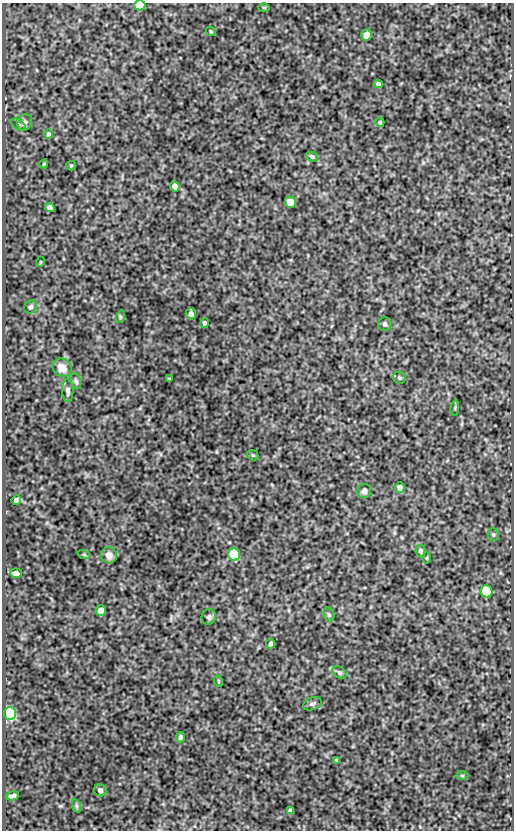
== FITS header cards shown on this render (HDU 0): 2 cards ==
NAXIS1  =                  512
NAXIS2  =                  828

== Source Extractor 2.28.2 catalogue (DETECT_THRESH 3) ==
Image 512 x 828 px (HDU 0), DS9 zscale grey, 1 PNG px = 1 image px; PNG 516 x 832 px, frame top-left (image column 1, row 828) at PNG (2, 3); each listed source drawn as its Kron ellipse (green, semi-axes under 4 px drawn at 4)
Background 87.9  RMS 0.52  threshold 1.57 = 3 sigma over >= 5 px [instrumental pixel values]
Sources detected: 54; all 54 listed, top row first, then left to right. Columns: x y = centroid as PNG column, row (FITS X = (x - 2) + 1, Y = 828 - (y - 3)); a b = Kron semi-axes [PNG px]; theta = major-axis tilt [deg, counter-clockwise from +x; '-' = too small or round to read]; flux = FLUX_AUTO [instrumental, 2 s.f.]
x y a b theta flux
140 5 5 5 - 990
264 8 6 3 -1 34
211 31 5 3 - 32
367 35 5 5 - 330
378 84 4 4 - 95
25 122 8 7 - 100
380 122 4 4 - 57
18 124 8 5 -35 68
48 134 5 4 - 61
312 157 6 4 -25 65
44 164 4 4 - 42
71 166 5 4 - 41
175 186 5 4 - 220
290 202 5 5 - 410
50 208 5 4 - 120
40 262 5 3 - 26
30 307 7 6 - 91
191 314 5 5 - 140
120 317 6 4 73 44
204 323 5 4 - 81
385 324 7 6 - 77
62 368 10 8 -41 380
399 378 6 5 - 56
169 379 4 3 - 39
76 381 8 5 -74 77
68 390 11 5 -88 150
455 408 8 3 85 47
253 455 5 5 - 46
400 487 5 4 - 150
364 491 7 6 - 130
16 500 5 4 - 160
493 534 6 5 - 62
421 551 6 5 - 77
84 555 6 4 -19 41
109 555 8 8 - 230
234 555 6 6 - 1900
427 558 5 3 - 34
16 573 6 5 - 150
487 591 6 6 - 1800
101 611 5 5 - 480
329 615 7 5 -73 71
209 617 8 7 - 87
271 644 5 4 - 110
339 672 8 5 -39 96
218 681 6 3 -72 31
312 704 10 6 21 90
10 713 6 6 - 8500
181 737 5 4 - 89
337 760 4 3 - 43
462 775 6 4 -2 48
100 790 6 6 - 97
12 796 6 4 10 100
77 806 7 4 -71 51
290 810 4 4 - 71
At the frame edge (FLAGS 8, measured only in part): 1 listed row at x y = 140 5